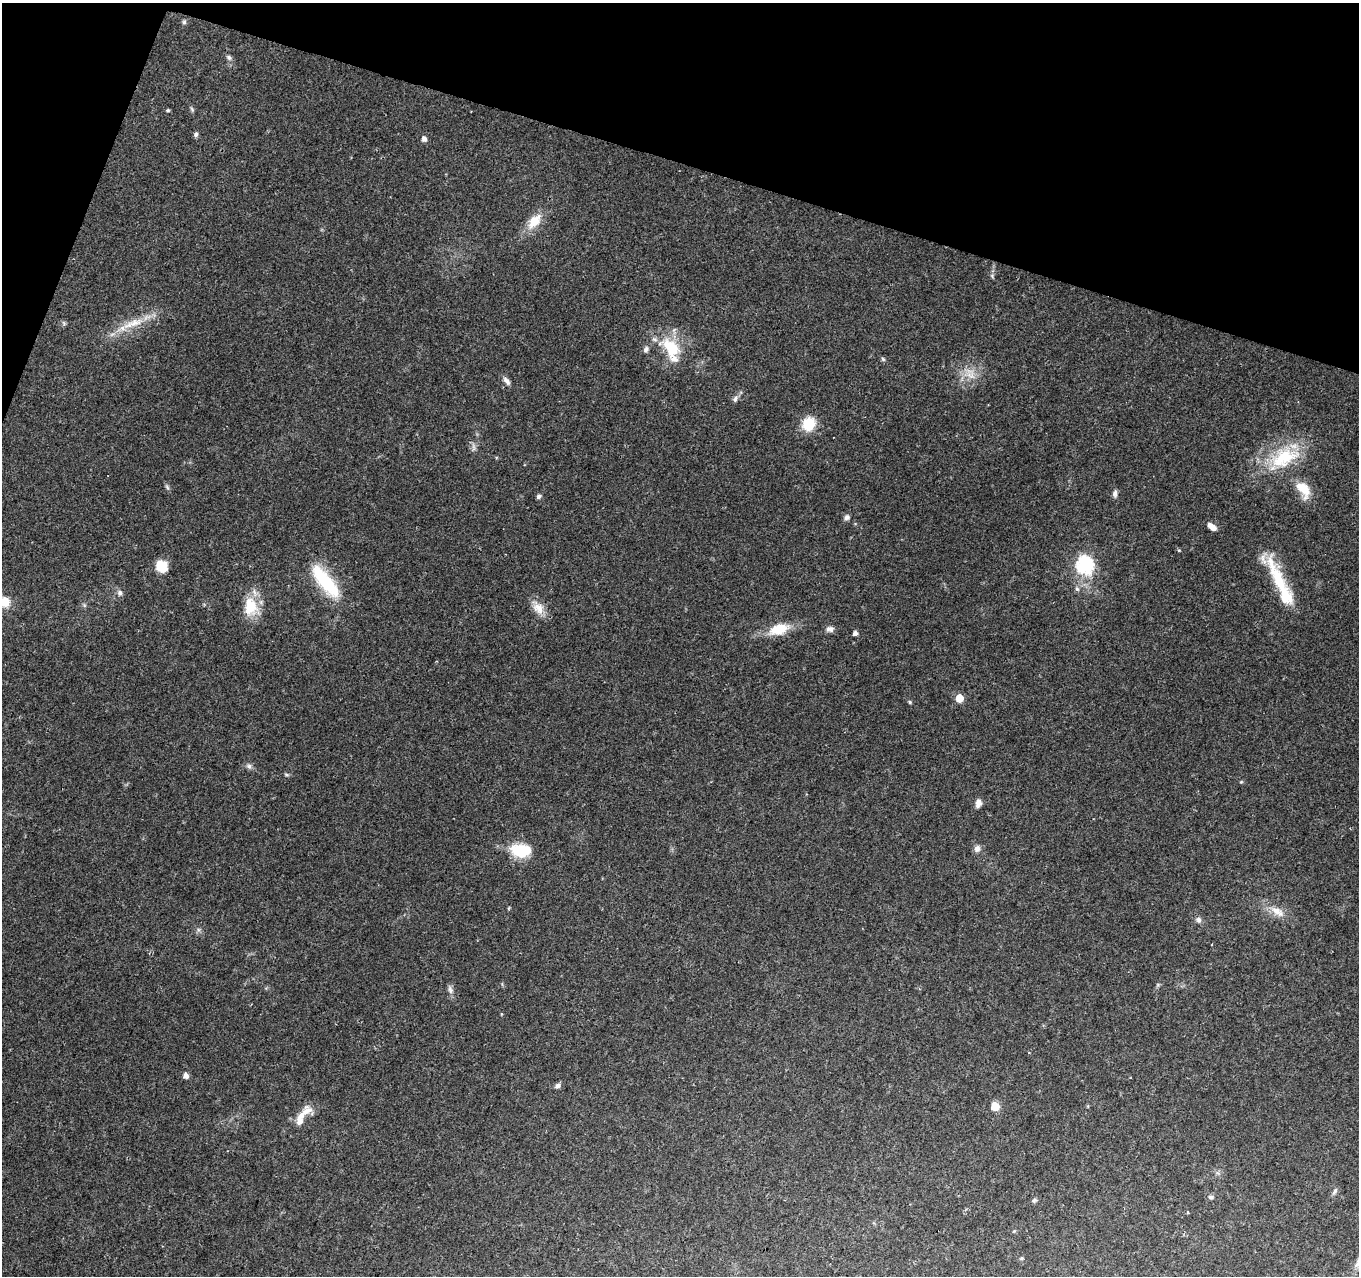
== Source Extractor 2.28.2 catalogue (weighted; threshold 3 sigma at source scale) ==
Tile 2 of 4 x 4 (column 2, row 1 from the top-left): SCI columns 1358-2714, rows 4035-5308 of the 5437 x 5587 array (HDU 1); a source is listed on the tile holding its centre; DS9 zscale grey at full resolution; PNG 1361 x 1278 px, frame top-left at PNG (2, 3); no overlay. Shown black and unused: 15% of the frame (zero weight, under 2 of 3 exposures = <1% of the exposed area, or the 3 px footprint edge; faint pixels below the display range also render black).
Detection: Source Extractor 2.28.2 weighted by HDU 2 'WHT'; one run over the whole footprint, this tile lists its part. Background 0.0889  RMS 0.0063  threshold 0.0285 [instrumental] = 3 sigma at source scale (4.5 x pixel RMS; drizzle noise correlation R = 1.50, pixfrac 1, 0.0396/0.0396 arcsec/px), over >= 5 px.
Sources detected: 65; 1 inside a brighter object's white glare — not listed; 5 inside a brighter listed object's ellipse — not listed separately; the other 59 listed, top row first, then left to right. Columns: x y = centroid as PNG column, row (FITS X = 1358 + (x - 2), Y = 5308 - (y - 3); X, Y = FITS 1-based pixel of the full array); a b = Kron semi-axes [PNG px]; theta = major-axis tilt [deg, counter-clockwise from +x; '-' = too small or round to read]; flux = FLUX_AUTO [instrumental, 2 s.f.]
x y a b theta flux
184 22 6 6 - 1.2
229 57 8 6 -41 1.7
192 109 8 4 -67 1.1
168 110 5 4 - 0.75
196 134 7 5 66 1.4
424 139 5 5 - 3
534 221 22 12 48 12
992 276 7 4 -73 1
64 323 7 5 -47 1.2
134 323 26 11 16 13
671 348 33 19 -46 25
646 349 8 6 59 1.8
883 359 6 5 - 1
971 375 14 10 -24 7.2
506 381 12 6 -52 2.6
735 399 10 6 63 2.1
809 424 14 12 57 18
473 447 12 4 -85 1.9
1284 458 44 24 25 39
167 487 9 4 -55 1.3
1304 489 20 12 -55 15
1115 493 11 6 88 2.2
539 496 6 5 - 1.7
847 517 7 7 - 1.9
1212 527 10 6 -35 4.7
1085 565 8 7 - 170
161 567 11 10 - 14
1279 580 65 13 -67 32
325 581 46 16 -54 38
1077 589 7 6 - 1.5
120 593 7 7 - 2.3
5 602 14 14 - 8.8
84 605 6 4 -72 0.93
251 607 26 18 -89 18
538 608 21 12 -54 7.8
779 629 25 13 16 16
830 629 11 8 10 2.6
855 633 4 4 - 2.7
959 698 5 5 - 14
910 702 5 4 - 0.74
249 766 8 7 - 1.9
286 775 8 4 -9 0.96
978 803 10 7 76 3.3
977 849 9 8 - 2.8
520 851 24 16 -22 20
509 908 5 3 - 0.59
1277 911 22 10 -31 8.6
1198 920 8 7 - 2
198 930 7 4 72 1.2
450 990 12 6 -70 2.4
186 1075 5 5 - 3.6
557 1086 8 6 26 1.8
995 1106 5 5 - 19
306 1111 17 13 46 6.8
1335 1191 9 5 65 1.7
1211 1197 7 5 -5 1.3
1034 1200 6 5 - 1.2
1014 1231 4 4 - 0.63
1021 1259 6 3 20 0.7
Isophote crosses this tile's border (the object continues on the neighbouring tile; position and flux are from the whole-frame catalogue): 1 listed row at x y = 5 602